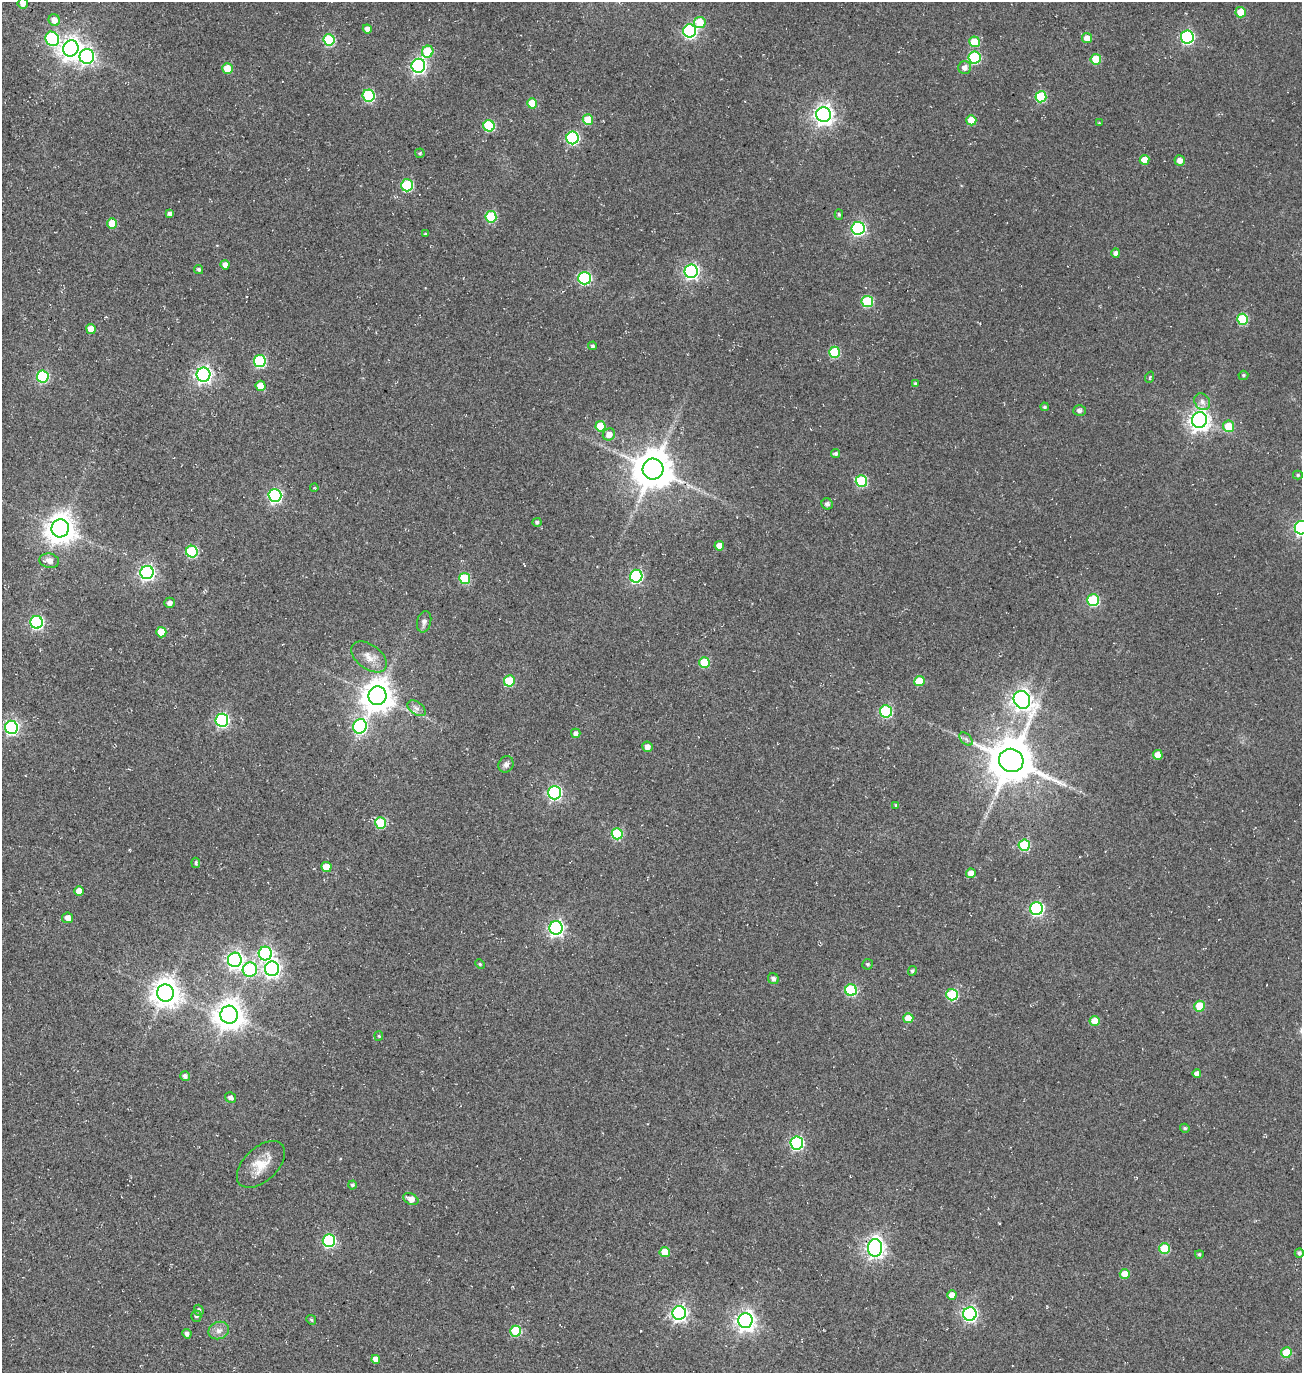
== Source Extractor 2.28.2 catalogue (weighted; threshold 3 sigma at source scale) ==
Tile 11 of 4 x 4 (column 3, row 3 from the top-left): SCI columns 3082-4381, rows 1616-2986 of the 5922 x 5903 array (HDU 1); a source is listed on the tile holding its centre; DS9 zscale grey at full resolution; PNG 1304 x 1375 px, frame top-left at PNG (2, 2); each listed source drawn as its Kron ellipse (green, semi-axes under 4 px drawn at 4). Shown black and unused: <1% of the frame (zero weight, under 3 of 5 exposures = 11% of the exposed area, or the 3 px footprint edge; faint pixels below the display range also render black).
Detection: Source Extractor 2.28.2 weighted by HDU 2 'WHT'; one run over the whole footprint, this tile lists its part. Background 0.0558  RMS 0.026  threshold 0.117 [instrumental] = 3 sigma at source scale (4.5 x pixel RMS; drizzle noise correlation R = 1.50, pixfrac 1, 0.05/0.05 arcsec/px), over >= 5 px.
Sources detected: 155; all 155 listed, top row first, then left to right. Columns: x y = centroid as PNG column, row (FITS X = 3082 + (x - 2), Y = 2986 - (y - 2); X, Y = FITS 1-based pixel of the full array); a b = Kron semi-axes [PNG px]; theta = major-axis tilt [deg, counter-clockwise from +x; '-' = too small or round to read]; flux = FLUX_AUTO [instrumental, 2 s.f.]
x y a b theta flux
23 3 5 5 - 17
1241 12 5 5 - 40
54 20 6 5 - 21
700 23 6 5 - 71
367 29 4 4 - 12
690 31 6 6 - 460
1187 37 6 6 - 380
1087 38 5 5 - 26
52 39 7 6 - 270
329 40 5 5 - 170
974 42 5 5 - 53
71 48 8 7 - 1800
428 52 6 5 - 86
87 56 7 7 - 590
974 57 6 6 - 220
1096 59 5 5 - 69
418 66 7 6 - 590
965 68 6 6 - 12
227 69 5 5 - 48
369 96 6 6 - 220
1041 97 5 5 - 130
532 103 5 5 - 54
824 114 7 7 - 1300
588 120 5 5 - 53
971 120 5 5 - 42
1099 123 3 3 - 1.7
489 126 6 5 - 180
573 138 6 6 - 300
420 153 5 4 - 3.7
1144 160 5 5 - 30
1180 160 5 5 - 16
407 185 6 6 - 200
170 214 4 4 - 8.9
839 214 5 4 - 4
491 217 5 5 - 140
112 223 5 5 - 53
858 228 6 6 - 430
425 234 4 3 - 2.4
1116 253 5 4 - 8.1
225 265 5 4 - 14
199 269 5 4 - 4.8
691 271 7 6 - 600
584 278 6 6 - 330
867 301 6 5 - 150
1242 319 5 5 - 130
91 329 5 4 - 26
593 346 4 4 - 4.4
834 352 5 5 - 130
260 361 6 6 - 220
203 375 7 7 - 790
1243 375 5 4 - 3.6
43 377 6 6 - 230
1150 377 6 3 71 2.5
916 384 4 4 - 4.7
261 386 5 5 - 44
1202 402 9 7 -51 12
1045 407 4 4 - 4
1079 411 6 5 - 7.5
1199 420 8 7 - 1400
600 426 5 5 - 61
1229 426 5 5 - 63
609 434 6 6 - 23
836 454 4 4 - 5.3
653 469 10 10 - 7400
1298 475 5 4 - 3.7
861 481 6 5 - 170
314 488 4 3 - 2.2
275 495 6 6 - 420
827 504 6 5 - 7.1
537 522 4 4 - 5.4
60 528 9 8 - 3300
1301 528 7 6 - 570
719 546 5 5 - 18
192 552 6 6 - 190
49 561 10 7 -10 17
147 572 6 6 - 620
636 576 6 6 - 330
465 579 5 5 - 110
1093 600 6 6 - 190
169 603 5 5 - 8.8
36 622 6 6 - 360
424 622 11 7 74 9.1
161 632 5 5 - 57
369 657 20 12 -36 27
704 662 5 5 - 77
509 681 5 5 - 97
919 681 5 5 - 62
377 696 9 9 - 4000
1022 700 9 8 - 1400
416 708 10 6 -37 9.6
886 711 6 6 - 210
222 720 6 6 - 400
360 726 7 6 - 440
11 727 6 6 - 450
576 733 4 4 - 11
966 739 8 5 -45 6.4
647 747 5 5 - 16
1158 755 5 5 - 25
1011 760 12 11 - 10000
506 764 8 7 - 9.4
554 793 6 6 - 450
896 805 3 3 - 2.9
381 823 6 5 - 120
617 834 5 5 - 150
1024 845 6 5 - 140
196 863 5 4 - 4.2
326 867 5 5 - 49
971 873 5 4 - 22
79 891 5 4 - 18
1037 909 6 6 - 420
68 918 5 5 - 14
556 928 7 6 - 660
265 953 7 6 - 440
235 960 7 7 - 870
480 964 5 4 - 3.1
868 964 5 5 - 4.5
272 969 7 7 - 780
250 970 7 7 - 180
912 971 5 4 - 5
773 979 5 5 - 8.3
851 990 6 5 - 190
166 993 8 8 - 2900
952 995 6 5 - 150
1199 1006 5 5 - 61
229 1015 9 8 - 3100
908 1018 5 5 - 33
1095 1021 5 5 - 37
379 1036 4 4 - 2.8
1197 1074 4 4 - 11
185 1076 5 5 - 9.1
231 1097 6 5 - 9.9
1185 1128 4 4 - 3.7
797 1143 6 6 - 360
261 1164 29 17 43 51
352 1185 4 4 - 4.6
411 1199 8 5 -26 19
329 1240 6 6 - 310
875 1248 9 7 85 1200
1164 1248 5 5 - 98
665 1252 5 5 - 43
1299 1253 5 4 - 6.3
1199 1254 4 4 - 3.6
1125 1274 5 5 - 31
952 1295 5 5 - 20
199 1310 5 4 - 6.3
679 1313 7 6 - 730
970 1314 7 6 - 540
196 1316 5 5 - 5.7
311 1320 5 4 - 3.3
745 1321 7 7 - 1300
219 1330 10 8 22 14
516 1331 5 5 - 120
187 1334 5 4 - 9.1
1286 1353 5 5 - 63
376 1359 4 4 - 16
Isophote crosses this tile's border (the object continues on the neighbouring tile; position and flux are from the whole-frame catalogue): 2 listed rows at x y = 23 3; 1301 528